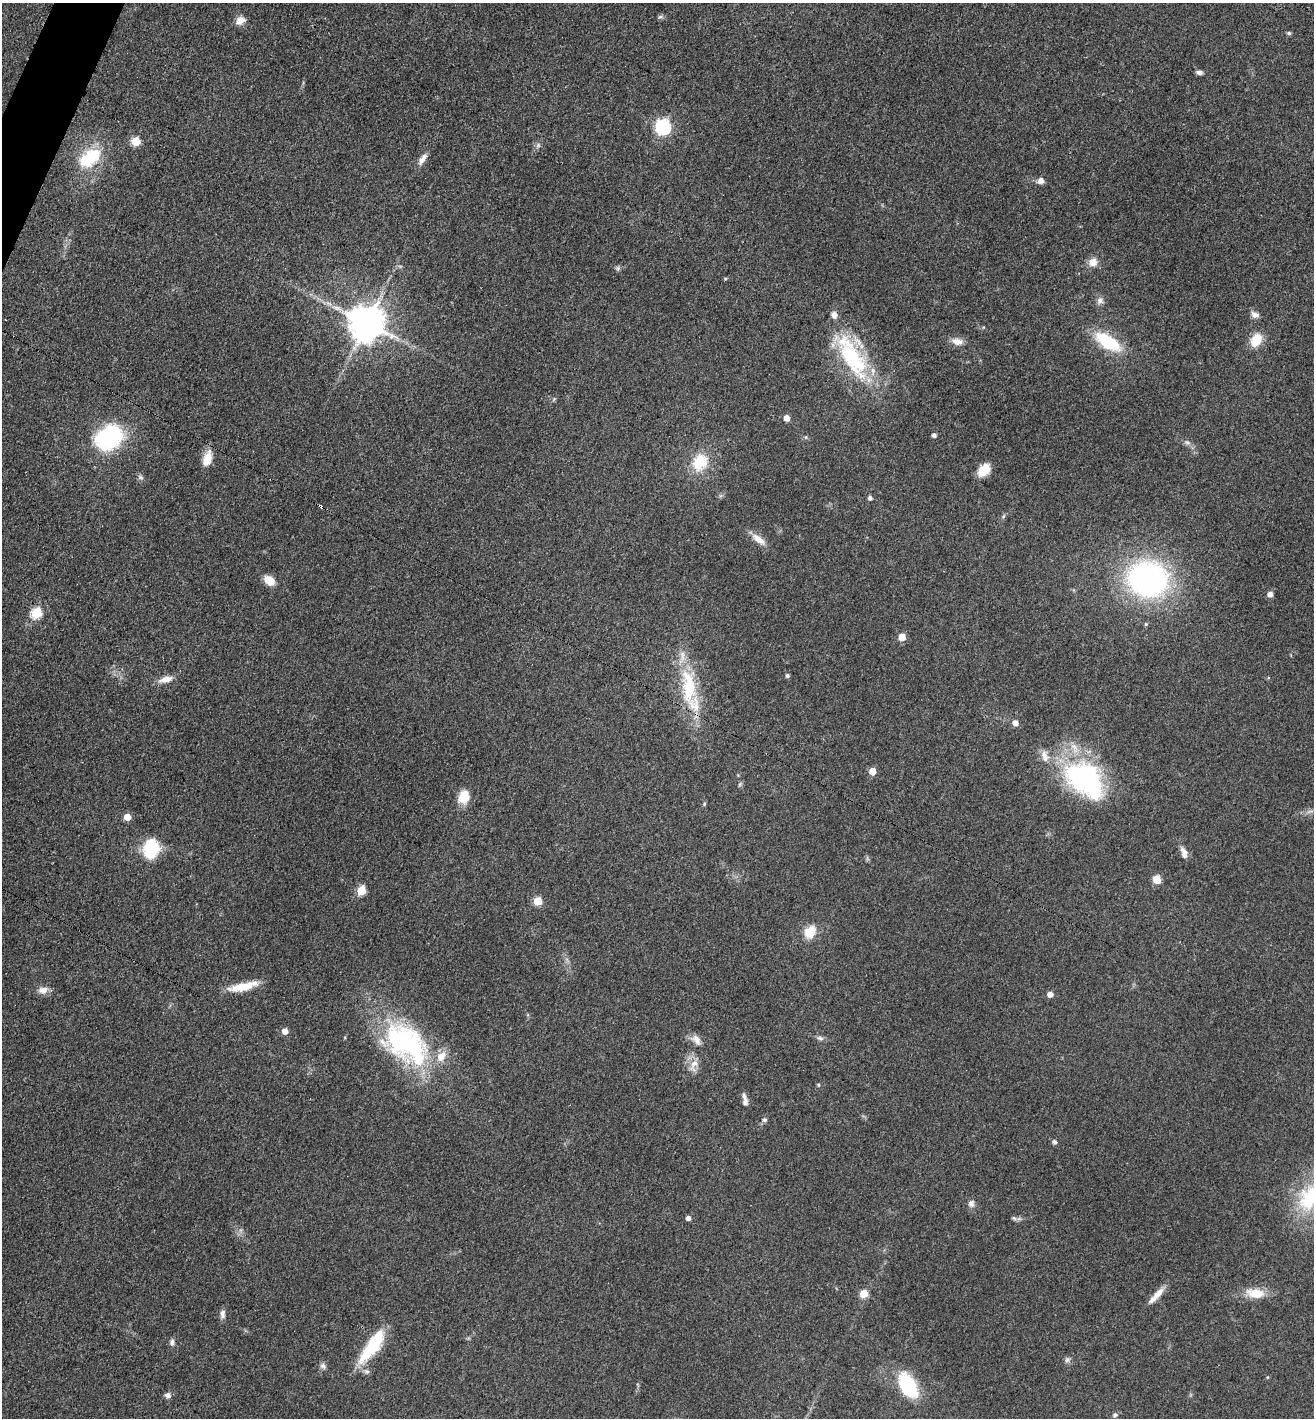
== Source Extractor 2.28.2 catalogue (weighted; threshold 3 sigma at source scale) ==
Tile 11 of 4 x 4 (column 3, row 3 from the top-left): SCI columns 2784-4095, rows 1430-2845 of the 5702 x 5692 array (HDU 1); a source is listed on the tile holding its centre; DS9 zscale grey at full resolution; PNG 1316 x 1420 px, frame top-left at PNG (2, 3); no overlay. Shown black and unused: <1% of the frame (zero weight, under 3 of 4 exposures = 2% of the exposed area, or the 3 px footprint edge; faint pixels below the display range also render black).
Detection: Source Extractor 2.28.2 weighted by HDU 2 'WHT'; one run over the whole footprint, this tile lists its part. Background 0.0823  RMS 0.0062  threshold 0.0278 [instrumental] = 3 sigma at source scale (4.5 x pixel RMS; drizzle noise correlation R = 1.50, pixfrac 1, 0.05/0.05 arcsec/px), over >= 5 px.
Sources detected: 90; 1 inside a brighter object's white glare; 1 cosmic-ray / hot-pixel residue — not listed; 6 inside a brighter listed object's ellipse — not listed separately; the other 82 listed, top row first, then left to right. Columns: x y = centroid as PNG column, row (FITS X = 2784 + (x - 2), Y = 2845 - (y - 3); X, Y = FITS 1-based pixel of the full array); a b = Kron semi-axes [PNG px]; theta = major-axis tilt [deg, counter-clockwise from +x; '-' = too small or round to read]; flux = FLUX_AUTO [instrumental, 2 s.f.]
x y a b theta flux
660 17 9 4 12 1.3
240 20 13 9 28 4.5
1289 33 6 5 - 1
1199 72 7 5 -10 2.2
663 127 7 6 - 150
136 141 5 5 - 23
538 145 6 6 - 1.5
90 158 32 19 37 29
423 159 18 7 56 4.2
1041 180 8 7 - 3.1
1093 262 12 11 - 5.3
618 268 6 6 - 1.3
725 279 4 4 - 0.66
1100 300 9 9 - 2.8
1255 315 11 7 -26 3.3
366 323 10 10 - 1700
1256 340 15 11 59 12
957 341 16 9 -11 5
1108 342 29 13 -32 35
852 357 66 23 -59 63
787 418 5 5 - 6.4
934 435 4 4 - 1.9
109 437 25 19 32 79
1187 443 9 4 -9 1.5
207 459 19 9 72 9
700 462 23 18 63 19
984 470 15 10 49 10
141 477 8 7 - 1.6
870 498 5 5 - 1.7
1003 516 7 4 46 1
758 539 22 8 -38 6.3
1148 579 32 28 -11 190
269 580 11 8 -41 9.4
1270 594 6 6 - 2.7
36 613 6 5 - 42
1146 624 5 5 - 0.78
902 637 5 5 - 12
787 675 5 4 - 1.5
165 679 18 7 17 5.7
689 687 52 20 -86 41
1015 723 5 5 - 4.8
872 771 5 5 - 9.6
738 775 4 4 - 0.53
1084 777 48 35 -31 100
740 784 6 4 72 0.91
464 797 17 13 70 9.6
704 804 5 4 - 0.74
127 817 5 5 - 11
151 848 18 13 76 32
1184 852 15 8 -70 4
1157 879 8 7 - 7.7
361 890 5 5 - 27
538 901 5 5 - 20
810 932 15 12 58 11
243 987 33 9 11 14
43 990 13 9 7 4.5
1050 994 5 4 - 4.6
285 1031 5 5 - 5.4
820 1038 9 6 -11 1.8
696 1040 16 9 -49 4.6
405 1042 59 39 -30 110
694 1065 21 10 70 6.5
818 1085 5 3 - 0.62
744 1097 14 6 -68 2.5
764 1120 6 6 - 1.4
1054 1142 6 5 - 1.5
1312 1196 50 30 37 53
971 1204 10 8 85 2.8
688 1218 4 4 - 2.8
1014 1218 7 5 -23 1.2
864 1293 5 5 - 18
1256 1293 24 12 -7 12
1156 1295 26 7 47 6.9
222 1314 11 6 89 2.7
172 1342 8 6 86 1.9
372 1346 41 13 55 34
1067 1360 8 6 88 1.7
323 1366 8 7 - 2.1
1267 1377 5 3 - 0.53
908 1386 24 14 -61 46
168 1395 7 6 - 2.6
1115 1415 7 6 - 1.4
Isophote crosses this tile's border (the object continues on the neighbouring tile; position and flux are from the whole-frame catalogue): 1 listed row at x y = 1312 1196